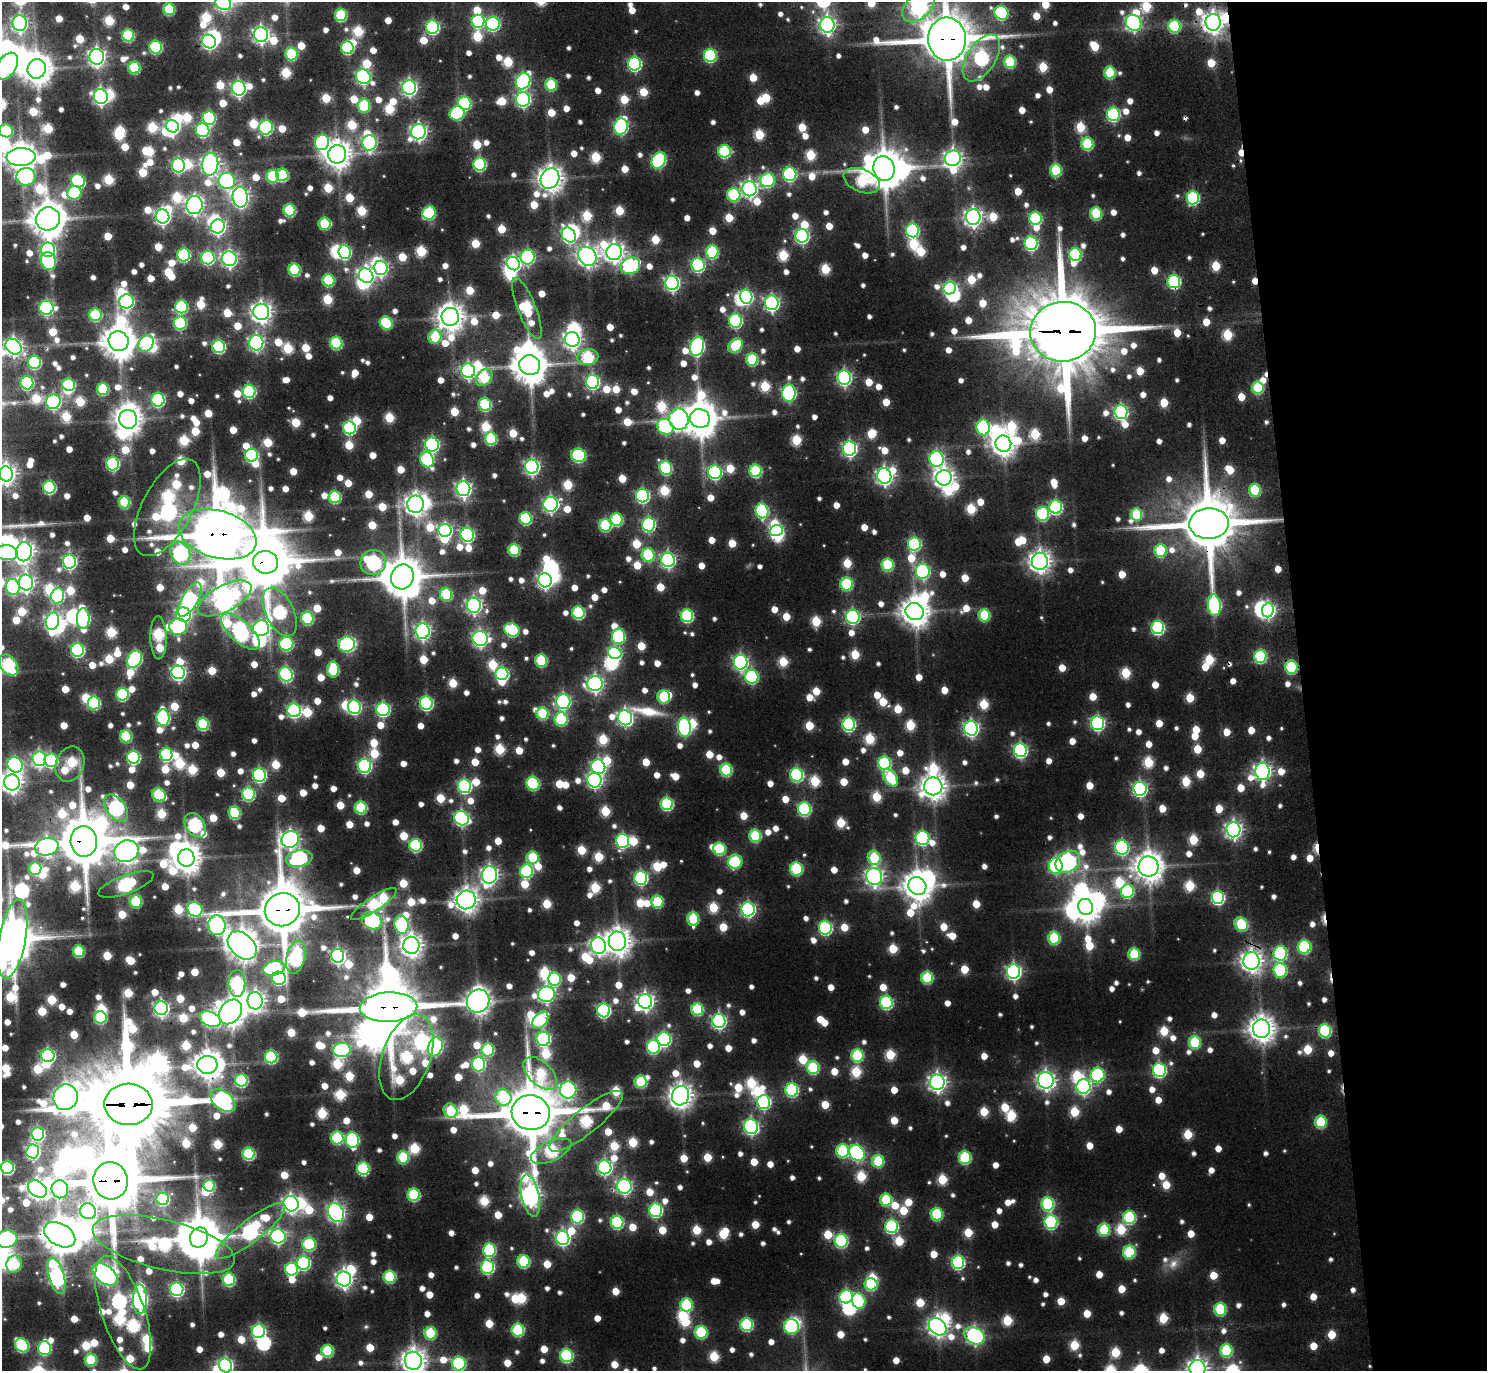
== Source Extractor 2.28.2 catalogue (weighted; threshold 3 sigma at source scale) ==
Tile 6 of 3 x 3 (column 3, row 2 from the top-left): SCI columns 3067-4551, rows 1576-2944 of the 4735 x 4692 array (HDU 1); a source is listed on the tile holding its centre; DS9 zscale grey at full resolution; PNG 1489 x 1373 px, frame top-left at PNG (2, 2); each listed source drawn as its Kron ellipse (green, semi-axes under 4 px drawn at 4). Shown black and unused: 13% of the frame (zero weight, under 3 of 5 exposures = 11% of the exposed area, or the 3 px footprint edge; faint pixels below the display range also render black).
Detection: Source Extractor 2.28.2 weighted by HDU 2 'WHT'; one run over the whole footprint, this tile lists its part. Background 0.138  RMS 0.026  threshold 0.117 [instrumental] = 3 sigma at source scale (4.5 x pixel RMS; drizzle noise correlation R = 1.50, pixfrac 1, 0.05/0.05 arcsec/px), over >= 5 px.
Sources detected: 1735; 8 too faint to see at this stretch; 101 inside a brighter object's white glare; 6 cosmic-ray / hot-pixel residue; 1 long thin detection or spike segment (spike, bleed or trail) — neither listed nor drawn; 12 inside a brighter listed object's ellipse — not listed separately; of the other 1607, all 500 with FLUX_AUTO >= 254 (the completeness limit of this list) listed and drawn (1107 fainter detections not listed), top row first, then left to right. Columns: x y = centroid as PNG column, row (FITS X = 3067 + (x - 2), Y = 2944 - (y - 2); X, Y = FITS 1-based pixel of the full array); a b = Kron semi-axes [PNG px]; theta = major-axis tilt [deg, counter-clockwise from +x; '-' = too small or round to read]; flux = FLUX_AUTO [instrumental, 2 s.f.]
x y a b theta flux
223 3 8 7 - 750
919 6 20 12 45 1600
169 9 6 6 - 250
1001 13 7 6 - 500
341 15 6 6 - 330
478 21 6 6 - 420
1213 22 8 7 - 2800
20 23 8 7 - 1200
1134 23 8 7 - 1100
493 24 7 7 - 680
827 25 8 7 - 1500
1174 26 6 6 - 350
432 27 6 6 - 670
128 35 6 6 - 350
261 35 7 7 - 1500
947 39 21 19 -89 20000
209 42 7 6 - 780
156 47 6 6 - 410
347 48 6 6 - 420
291 54 6 6 - 340
710 55 6 6 - 440
97 57 8 7 - 1600
981 58 26 14 57 720
1010 62 6 6 - 290
634 64 7 6 - 640
7 66 15 9 58 790
134 68 6 6 - 310
37 69 10 9 - 6100
1110 72 6 5 - 260
363 77 8 7 - 840
523 81 8 7 - 780
551 84 6 6 - 260
409 87 7 7 - 1200
239 88 7 6 - 1100
101 97 7 7 - 1100
523 99 7 7 - 930
465 103 7 6 - 430
364 106 7 6 - 300
457 113 8 7 - 350
1113 114 7 6 - 630
209 118 7 6 - 490
172 126 7 6 - 990
621 127 8 6 75 830
266 128 7 7 - 680
203 130 7 6 - 520
6 131 7 6 - 300
418 132 8 7 - 1400
322 142 8 7 - 670
369 143 7 7 - 920
1087 144 6 6 - 330
724 151 6 6 - 400
337 154 9 9 - 4800
21 157 14 9 2 6200
953 158 8 7 - 1800
659 160 8 6 56 600
210 164 11 8 84 2100
480 164 6 6 - 460
178 165 7 6 - 740
884 168 12 10 -75 10000
1056 170 6 6 - 290
790 174 7 6 - 570
282 175 6 6 - 300
273 176 6 6 - 340
26 177 9 8 - 450
550 178 10 9 - 4100
768 180 7 7 - 450
78 181 7 6 - 530
227 181 8 8 - 920
862 181 19 11 -23 370
749 189 7 7 - 1400
74 193 7 7 - 270
734 195 7 6 - 350
240 197 10 7 -86 1800
1193 198 6 6 - 510
194 205 9 8 - 1800
289 210 6 6 - 340
429 213 7 6 - 410
1096 213 6 6 - 300
163 216 7 6 - 1200
973 217 7 7 - 1800
1035 218 6 6 - 420
48 219 12 11 - 8600
324 224 6 6 - 260
218 226 7 7 - 1200
912 230 7 6 - 590
569 235 8 6 -48 710
802 236 7 6 - 790
1031 243 7 6 - 660
48 250 7 7 - 830
344 252 7 6 - 530
614 252 8 7 - 2000
712 252 6 6 - 440
184 255 6 6 - 480
1075 255 6 6 - 460
587 256 10 8 -49 2300
528 257 7 7 - 710
208 258 7 6 - 580
229 259 7 7 - 1300
48 261 9 7 -70 490
513 264 7 6 - 960
698 265 7 6 - 650
631 266 10 8 26 670
381 268 7 7 - 960
294 270 6 6 - 320
366 276 8 7 - 1600
328 280 6 6 - 280
1174 282 6 6 - 540
672 283 7 6 - 1100
950 288 6 6 - 660
746 297 7 6 - 570
127 301 7 7 - 850
772 303 7 7 - 1100
181 307 6 6 - 390
46 308 7 7 - 780
527 308 33 9 -68 400
261 312 8 8 - 2500
95 315 6 6 - 340
450 317 9 9 - 4400
735 321 7 6 - 580
180 323 7 6 - 420
386 323 7 6 - 270
1063 332 33 30 5 43000
435 337 7 6 - 270
572 340 7 7 - 1600
119 341 10 9 - 7800
146 343 9 7 55 390
256 343 7 7 - 1000
336 343 6 6 - 370
697 346 10 6 75 880
735 346 8 6 43 280
13 347 9 7 -40 1700
219 347 6 6 - 490
588 357 10 8 8 360
752 359 6 6 - 320
34 362 6 6 - 450
530 365 10 10 - 8500
468 371 7 7 - 980
484 377 9 7 48 310
844 378 7 6 - 940
592 382 7 6 - 820
27 383 6 6 - 510
69 385 6 6 - 380
1258 388 6 6 - 290
103 389 6 6 - 260
249 391 6 6 - 520
789 393 9 6 -87 780
158 400 7 6 - 590
53 402 7 7 - 920
485 404 6 6 - 370
1121 412 7 6 - 910
128 419 9 9 - 4800
679 419 10 9 - 1500
700 419 10 9 - 7900
665 427 9 7 -39 510
983 427 8 6 -84 590
349 428 6 6 - 490
491 439 6 6 - 300
1003 444 8 8 - 3500
432 445 7 7 - 830
850 449 7 6 - 990
251 455 6 6 - 510
578 455 7 6 - 520
427 459 8 6 -63 440
936 459 8 7 - 800
113 464 7 6 - 540
532 467 7 6 - 1100
666 468 7 6 - 410
756 471 6 6 - 390
715 472 7 6 - 690
6 474 7 6 - 2200
884 476 8 7 - 1400
944 478 8 7 - 2100
49 487 6 6 - 450
463 489 7 7 - 1300
1255 490 6 6 - 280
642 496 7 6 - 700
335 497 6 6 - 340
124 502 6 6 - 270
416 504 8 8 - 3100
551 504 7 7 - 1100
167 507 53 25 62 1600
1056 507 7 6 - 600
762 511 7 6 - 550
1043 514 7 6 - 440
1136 514 6 6 - 260
526 518 6 6 - 370
617 520 6 6 - 350
648 524 7 6 - 710
1209 524 20 15 2 31000
605 525 6 6 - 320
445 530 6 6 - 850
776 531 6 5 - 570
218 534 40 23 -16 23000
467 535 7 6 - 730
914 544 6 6 - 520
514 550 6 6 - 290
1160 550 6 6 - 270
24 552 9 8 - 2400
7 553 11 7 -5 380
180 553 12 9 -61 750
648 555 7 6 - 330
668 560 7 7 - 1100
1040 561 8 8 - 2800
69 562 7 6 - 870
265 562 12 11 - 18000
373 562 13 12 - 770
888 565 6 6 - 310
923 571 7 7 - 710
402 577 12 11 - 12000
545 580 7 6 - 1200
26 583 8 7 - 1500
847 584 6 6 - 350
13 587 8 6 -79 620
446 594 6 6 - 290
58 596 8 6 77 500
225 598 29 13 28 3500
190 600 19 8 60 920
474 605 7 7 - 1300
1214 605 11 6 -83 660
1268 610 7 6 - 860
280 612 26 14 -64 610
915 612 9 8 - 5100
578 613 6 6 - 440
184 615 7 7 - 1100
984 615 6 6 - 270
687 616 6 6 - 490
853 617 7 7 - 760
83 618 10 6 -90 550
307 618 6 6 - 350
52 621 8 6 76 1200
178 627 9 8 - 560
261 628 8 8 - 720
1158 628 6 6 - 610
512 630 8 6 -25 400
240 631 24 10 -42 1200
422 631 7 7 - 1300
619 636 8 6 84 420
159 638 22 8 -89 490
480 638 7 7 - 1200
286 644 7 6 - 510
347 644 8 7 - 640
77 650 6 6 - 640
615 653 7 6 - 490
1260 656 6 6 - 430
135 659 9 6 59 710
541 660 6 6 - 300
741 662 7 7 - 970
9 665 11 8 -53 460
1291 667 6 6 - 370
333 670 8 6 88 290
178 672 7 6 - 1000
286 674 7 6 - 690
502 674 6 6 - 590
752 677 7 6 - 530
595 684 7 7 - 1400
122 694 6 6 - 410
664 697 6 6 - 280
563 701 7 7 - 970
94 703 6 6 - 390
426 703 6 6 - 640
354 707 7 6 - 720
383 709 7 6 - 690
294 710 7 6 - 790
542 713 6 6 - 280
163 718 8 6 -85 690
625 718 8 7 - 1100
561 719 7 6 - 380
1098 723 7 6 - 770
203 724 6 6 - 350
849 724 7 6 - 660
684 727 10 6 -83 830
971 728 7 7 - 1100
126 736 6 6 - 280
1020 750 7 6 - 830
166 755 6 6 - 470
133 757 6 6 - 530
39 759 7 6 - 1100
51 760 7 6 - 480
884 763 6 6 - 500
70 764 18 14 67 360
15 765 8 7 - 840
364 766 7 6 - 700
598 767 7 7 - 870
726 770 6 6 - 320
1263 771 8 7 - 1700
259 775 7 6 - 730
797 775 7 6 - 580
890 777 10 6 -55 260
594 780 7 7 - 1000
12 782 8 7 - 2600
533 783 7 6 - 430
464 786 7 6 - 690
933 786 9 9 - 4200
1140 789 7 6 - 930
248 794 6 6 - 490
159 795 7 6 - 320
667 804 6 6 - 460
116 808 15 9 -52 910
361 808 6 6 - 330
804 809 6 6 - 560
235 813 6 6 - 310
462 818 7 7 - 880
195 825 13 9 -57 650
1233 830 7 7 - 1500
755 836 6 6 - 290
922 838 7 7 - 580
290 839 9 8 - 1600
84 841 15 13 -83 19000
622 841 7 6 - 670
416 845 6 6 - 450
47 847 12 8 14 1600
1122 847 7 6 - 710
719 849 6 6 - 300
126 851 12 10 23 2900
533 857 6 6 - 260
186 858 8 8 - 5200
874 858 7 6 - 260
299 859 13 8 13 820
735 861 7 7 - 320
1068 862 13 10 32 1300
1056 866 8 7 - 630
1148 866 10 10 - 5800
35 869 6 6 - 270
796 869 7 6 - 340
527 871 7 6 - 420
490 875 8 7 - 1700
874 876 8 8 - 1600
641 878 7 6 - 700
126 884 29 9 20 560
917 886 9 8 - 5500
1127 891 7 6 - 400
1218 897 6 6 - 610
466 900 9 9 - 3600
136 902 6 6 - 260
657 902 6 6 - 270
374 904 27 7 34 500
1086 907 8 7 - 4700
195 909 8 7 - 570
748 909 7 6 - 910
282 910 18 16 22 20000
693 919 7 5 90 260
372 921 10 8 -28 930
401 924 9 7 -79 450
1241 924 7 6 - 320
217 925 10 8 -85 1000
825 928 7 6 - 640
1054 938 6 6 - 320
12 939 40 13 79 14000
617 941 9 8 - 4500
242 945 16 11 -43 6300
411 945 8 8 - 3100
599 946 8 7 - 1500
1304 947 7 6 - 430
79 951 6 5 - 280
1280 953 7 6 - 520
1134 954 6 6 - 270
338 956 7 6 - 1000
296 957 17 9 76 650
1251 961 9 8 - 2700
274 968 11 7 14 540
1280 970 7 7 - 390
1013 972 7 7 - 1100
279 978 7 6 - 520
927 978 6 6 - 290
555 979 7 6 - 360
237 984 13 8 -89 490
546 994 8 7 - 1300
255 1001 8 7 - 2200
478 1001 12 11 - 4300
645 1001 7 7 - 1600
886 1002 6 6 - 510
388 1007 29 14 2 23000
161 1008 7 6 - 1100
697 1009 6 6 - 330
604 1010 7 6 - 710
231 1012 13 10 53 5200
100 1017 6 6 - 310
210 1019 11 7 -24 870
540 1020 10 6 54 270
719 1021 7 6 - 950
1261 1029 9 8 - 4200
1325 1031 6 6 - 430
543 1039 7 6 - 850
664 1039 7 6 - 710
1195 1042 6 6 - 290
435 1047 10 7 67 890
653 1047 7 6 - 510
342 1050 9 7 4 750
488 1050 6 6 - 370
857 1055 6 6 - 340
48 1056 6 6 - 730
271 1057 6 6 - 460
406 1057 45 24 71 910
478 1064 7 6 - 600
207 1065 10 9 - 5300
813 1068 6 6 - 350
1159 1070 7 6 - 670
540 1073 20 11 -43 290
1098 1075 7 7 - 500
241 1080 6 6 - 450
1046 1080 8 7 - 1800
641 1082 6 6 - 300
937 1082 8 7 - 1800
1083 1086 7 7 - 1000
568 1090 8 8 - 1000
792 1090 6 6 - 560
680 1096 10 8 72 3400
66 1097 13 12 - 3300
503 1097 8 8 - 270
223 1100 14 9 -38 1100
764 1102 7 6 - 690
129 1104 24 20 -3 42000
450 1111 7 6 - 260
531 1113 19 17 -12 23000
586 1121 46 12 39 600
1321 1122 6 6 - 260
751 1127 7 7 - 1000
38 1134 6 6 - 610
337 1138 6 6 - 340
352 1140 8 6 -80 550
33 1151 7 6 - 880
551 1151 22 10 25 450
843 1151 6 6 - 390
857 1153 9 7 -48 810
249 1154 6 6 - 400
403 1157 6 6 - 270
965 1157 6 6 - 400
878 1161 6 6 - 280
605 1167 7 6 - 1000
7 1168 6 6 - 580
363 1169 6 6 - 410
111 1181 19 17 -84 27000
209 1186 6 5 - 280
624 1186 7 7 - 1100
37 1189 10 7 -37 1900
60 1189 9 8 - 870
414 1195 6 6 - 370
530 1196 21 9 -78 2300
163 1199 6 6 - 390
886 1200 6 6 - 270
291 1204 8 7 - 1700
1048 1204 7 6 - 480
656 1210 7 6 - 590
88 1211 8 7 - 1000
336 1213 10 7 -64 1500
937 1214 6 6 - 350
577 1216 7 6 - 500
1129 1217 6 6 - 380
617 1222 6 6 - 460
1051 1222 7 6 - 580
891 1226 7 6 - 550
1104 1230 6 6 - 270
250 1231 43 11 38 980
60 1235 17 11 -30 8600
278 1236 7 7 - 1000
199 1237 10 8 59 12000
563 1238 7 6 - 1000
6 1239 11 8 8 760
841 1241 7 6 - 560
309 1244 7 6 - 390
164 1245 73 25 -13 710
489 1250 7 6 - 450
1129 1252 6 6 - 350
524 1261 6 6 - 340
958 1262 7 6 - 610
303 1263 7 6 - 570
14 1264 9 7 68 300
487 1267 7 6 - 640
291 1269 6 6 - 410
105 1274 14 8 -38 2000
56 1276 19 7 -75 1400
389 1277 6 6 - 330
229 1279 6 6 - 360
344 1279 7 7 - 1700
871 1284 6 6 - 310
177 1289 7 6 - 740
846 1297 7 6 - 610
140 1299 15 7 90 1300
859 1301 8 6 -70 340
686 1305 6 6 - 340
1220 1309 6 6 - 340
123 1313 59 21 -71 1800
747 1325 6 6 - 400
791 1326 7 7 - 530
938 1327 10 7 -44 2300
518 1330 6 6 - 390
258 1331 7 6 - 720
701 1332 6 6 - 350
430 1333 6 6 - 270
975 1336 11 8 -26 1200
22 1345 7 6 - 450
44 1348 7 6 - 470
1226 1350 6 6 - 320
327 1351 6 6 - 310
566 1355 6 6 - 460
91 1360 6 6 - 260
413 1361 9 8 - 3800
459 1364 7 6 - 470
225 1365 7 6 - 880
1197 1368 8 8 - 2400
Overlapping masked pixels (flux is a lower limit): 20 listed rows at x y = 1213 22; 947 39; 1174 282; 1063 332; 167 507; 1209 524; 218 534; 265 562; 1291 667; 84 841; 282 910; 1251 961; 388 1007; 207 1065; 129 1104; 531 1113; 111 1181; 60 1235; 164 1245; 123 1313
Isophote crosses this tile's border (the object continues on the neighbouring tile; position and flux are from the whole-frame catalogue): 18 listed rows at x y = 223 3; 919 6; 947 39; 7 66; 6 131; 21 157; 13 347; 6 474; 7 553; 9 665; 12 782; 12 939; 7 1168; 6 1239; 413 1361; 459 1364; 225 1365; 1197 1368